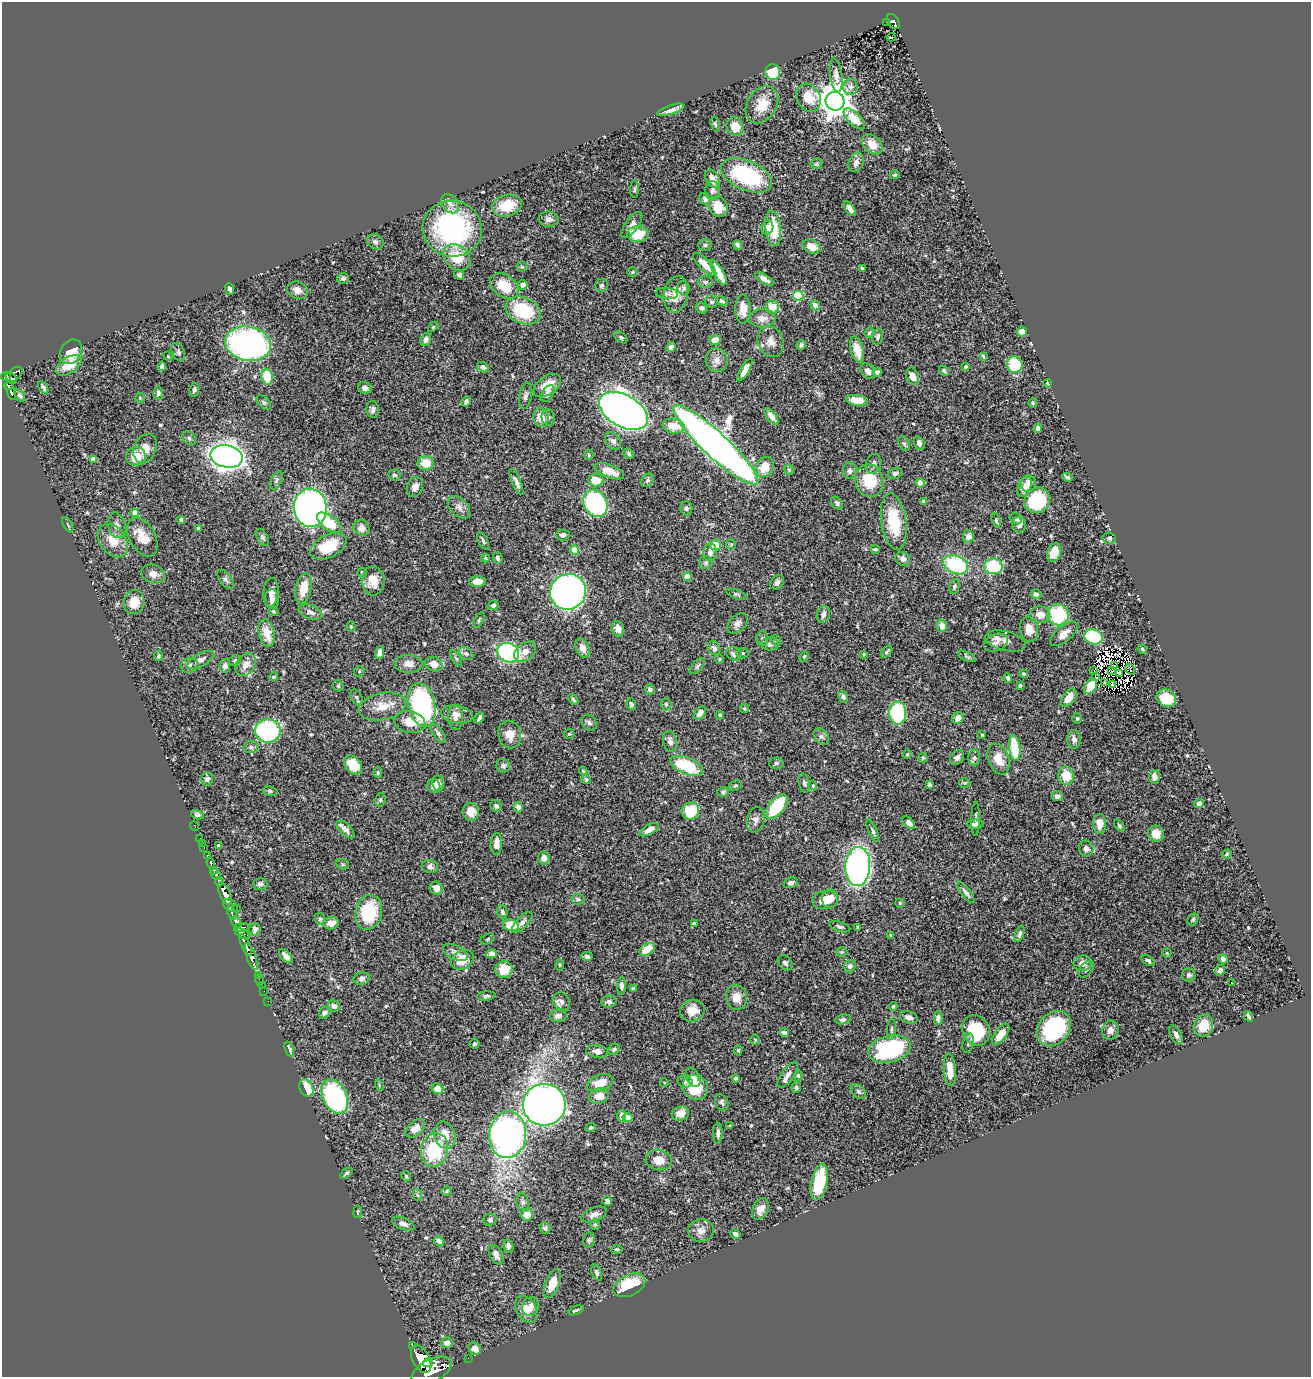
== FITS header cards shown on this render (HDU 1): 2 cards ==
NAXIS1  =                 1309
NAXIS2  =                 1375

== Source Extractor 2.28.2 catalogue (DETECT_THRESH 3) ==
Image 1309 x 1375 px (HDU 1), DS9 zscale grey, 1 PNG px = 1 image px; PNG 1313 x 1379 px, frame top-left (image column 1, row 1375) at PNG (2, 2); each listed source drawn as its Kron ellipse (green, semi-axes under 4 px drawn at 4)
Background 0.785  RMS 0.02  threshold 0.0614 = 3 sigma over >= 5 px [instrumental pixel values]
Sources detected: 559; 9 with non-positive FLUX_AUTO (blend fragments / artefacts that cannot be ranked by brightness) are neither listed nor drawn; of the other 550, the 500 brightest by FLUX_AUTO listed and drawn (50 fainter detections omitted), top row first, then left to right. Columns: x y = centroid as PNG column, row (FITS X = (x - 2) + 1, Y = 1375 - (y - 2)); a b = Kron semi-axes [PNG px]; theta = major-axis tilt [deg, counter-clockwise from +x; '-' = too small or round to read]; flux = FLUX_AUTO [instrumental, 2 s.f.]
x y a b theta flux
893 21 8 5 -57 190
886 22 3 2 - 12
891 37 4 3 - 7.6
773 72 8 7 - 52
836 75 17 6 -82 8.6
850 87 8 7 - 5.9
809 98 14 11 -62 26
835 101 9 9 - 2600
762 105 20 14 57 31
671 110 14 4 18 9.3
854 119 13 6 -44 25
715 124 8 4 -75 2.3
735 126 10 8 -65 20
872 144 11 8 -44 19
856 162 10 7 69 7.2
816 164 6 5 - 2.3
747 175 27 14 -23 130
895 175 5 4 - 1.9
713 179 10 6 -59 12
634 189 9 3 89 2.3
713 191 9 7 88 4.7
705 199 6 5 - 4.5
450 204 10 7 -53 8.9
507 206 15 10 17 38
718 207 11 9 -60 26
850 209 8 4 -55 6.3
549 219 10 7 -6 8
632 225 15 6 54 8.4
767 227 7 5 69 9.5
773 228 18 8 -84 35
452 229 30 28 -13 240
638 234 11 8 3 36
375 242 8 7 - 4.3
705 245 6 5 - 3.1
737 245 5 3 - 2.9
812 246 9 6 -24 17
457 257 15 11 -42 37
705 265 15 5 -45 15
522 267 5 5 - 2.2
862 269 4 3 - 2.1
632 272 5 5 - 1.6
718 272 14 5 -61 24
459 275 5 4 - 2.8
343 278 6 5 - 2.8
764 279 10 4 -30 7.2
705 282 7 6 - 3.3
523 285 5 5 - 6.8
602 285 6 6 - 4.3
504 286 16 11 -37 37
684 288 7 6 - 4.2
230 289 6 3 -68 3.9
297 290 11 8 -22 9
667 293 11 5 -7 3.8
676 294 18 12 79 25
798 296 5 5 - 78
722 301 6 4 -24 2.7
711 302 6 6 - 3.2
815 305 5 5 - 8.2
772 307 7 6 - 22
702 308 6 5 - 3.6
743 309 14 7 -88 18
523 311 18 13 -24 77
762 318 13 9 0 11
433 327 6 3 46 1.5
1022 332 5 5 - 8.5
869 333 5 4 - 1.9
621 337 8 4 -38 2.7
878 337 8 5 73 3.6
426 340 7 5 70 4.9
715 340 5 5 - 13
771 342 16 12 -64 12
248 344 23 17 -11 480
801 345 5 4 - 3.2
671 347 5 4 - 4.1
857 350 13 6 -75 21
71 352 13 10 58 23
178 352 10 6 -66 4
168 356 5 4 - 1.5
983 356 3 3 - 1.6
717 360 12 11 - 8.8
69 365 14 8 33 25
1015 365 8 8 - 61
162 366 5 4 - 4.4
483 367 6 5 - 3.7
965 367 4 4 - 2.2
745 370 13 4 60 11
868 371 8 6 -48 7
944 371 6 3 -45 2.2
877 372 4 4 - 7
14 375 9 6 41 240
913 376 9 6 -67 11
6 377 5 4 - 300
267 377 8 6 -83 36
11 378 7 4 -50 210
1048 383 4 3 - 2.5
9 385 5 3 - 180
547 385 15 9 35 22
43 387 7 3 -59 3.5
365 388 7 5 -28 4.7
194 390 7 5 77 4.1
11 391 9 3 -72 190
158 393 7 5 -86 3.8
548 394 9 5 57 6.2
20 395 7 4 -56 2.6
525 396 13 6 78 4.7
140 398 5 5 - 1.5
857 400 11 5 -6 18
466 401 5 4 - 3.8
264 402 9 5 -45 2.9
1033 403 5 4 - 1.9
373 409 8 6 -87 4.8
623 411 26 16 -29 1500
771 416 10 4 -52 9.2
541 417 10 7 -74 18
548 417 8 6 -78 4.1
674 426 11 7 -9 23
1038 428 5 4 - 4.8
189 438 7 5 -45 3
613 441 9 7 -55 6.1
919 443 7 5 -70 5
904 444 8 5 -62 2.7
716 445 57 12 -43 1700
145 448 15 11 66 14
629 454 6 4 -50 2.7
589 455 5 4 - 1.7
227 456 16 11 -12 1300
136 457 10 9 - 24
93 459 4 4 - 11
426 463 8 7 - 23
874 464 10 7 76 5.3
765 467 10 9 - 28
789 470 5 4 - 1.7
609 471 15 6 -20 16
850 471 8 7 - 5.1
895 473 7 5 17 4.6
394 475 6 5 - 3.2
1067 477 5 3 - 2.5
276 480 10 5 65 3.4
596 480 7 6 - 24
647 480 7 5 53 3.3
869 480 16 14 -76 45
516 482 14 4 -66 5.3
920 483 4 4 - 19
1028 484 8 7 - 11
415 487 10 8 67 7.6
1024 487 11 6 65 9
1037 500 13 12 - 110
923 501 3 3 - 2.1
595 503 14 11 -59 200
837 503 7 5 -50 3.2
459 507 13 8 -46 8.2
310 508 19 16 -85 670
686 508 7 6 - 3.1
135 513 4 4 - 11
1016 519 6 5 - 4
181 520 4 4 - 4.5
996 520 7 4 -76 2.4
894 522 28 12 -81 62
329 523 14 7 -36 41
68 525 8 3 -60 2.2
117 525 13 8 -75 8
1019 525 8 7 - 9.5
198 528 3 3 - 1.5
361 528 8 7 - 10
563 535 7 5 2 5.3
968 536 6 6 - 9.6
142 537 21 13 -60 25
262 537 9 5 -58 3.5
1109 538 6 5 - 2.7
113 541 18 13 -53 25
483 541 9 4 -64 3.3
731 544 5 5 - 1.9
715 545 5 5 - 29
328 546 19 11 26 45
875 549 4 3 - 2.1
574 550 4 4 - 36
710 552 9 6 81 8.2
1054 552 9 7 69 19
486 558 4 4 - 1.5
498 558 6 4 -74 3.6
903 559 8 6 -33 6.7
706 563 6 6 - 3.4
956 565 13 9 -23 110
993 566 9 8 - 69
362 573 5 4 - 2.7
153 574 12 9 -22 10
687 576 4 4 - 20
226 579 11 6 -53 4.8
373 581 14 11 -84 20
477 582 8 5 3 14
777 582 8 6 47 5.9
954 586 7 5 78 2.7
303 588 15 8 77 25
568 592 18 17 - 640
271 593 15 7 85 10
737 594 11 4 -20 2.5
1036 594 5 5 - 3.9
272 599 10 7 88 8.1
134 602 12 10 80 23
493 605 6 4 17 3.3
273 611 5 4 - 2.3
310 612 12 7 -19 6
823 614 9 6 74 5.6
1040 615 10 8 -2 14
1058 615 11 10 - 86
479 620 8 3 60 1.7
737 624 12 8 43 6.8
942 626 6 5 - 10
351 627 5 4 - 1.5
618 629 8 6 -73 10
1029 629 13 9 -79 17
267 633 14 8 -77 23
1064 634 17 7 40 11
1093 637 9 7 -21 71
762 639 7 6 - 3
776 640 5 4 - 2.1
1006 641 21 9 -14 12
996 643 12 8 22 8.8
770 644 8 6 -6 6.9
582 648 10 6 -65 9.8
714 648 7 6 - 4.7
1142 649 5 4 - 2.1
525 652 12 8 37 9.8
887 652 7 3 53 2.8
380 653 7 4 78 6
508 653 11 9 -28 170
743 653 6 5 - 2.4
466 654 8 5 -37 3.4
734 654 8 6 -26 5.8
864 654 4 3 - 1.5
158 656 5 4 - 2.4
967 656 10 4 -24 2.4
804 657 5 3 - 1.6
456 658 9 4 -57 2.3
719 659 5 4 - 2
200 660 15 6 30 7.8
235 661 6 5 - 2.8
408 664 14 9 -3 11
434 664 9 7 -22 13
189 665 9 7 16 4.8
246 665 12 9 54 13
225 666 7 5 84 5.2
697 666 9 5 49 3.3
1114 666 3 3 - 2.1
1130 669 6 2 -58 1.9
1094 670 3 2 - 1.7
359 671 5 4 - 1.7
1111 671 4 2 - 3
1024 674 4 3 - 2.3
1119 674 3 2 - 1.5
1095 676 4 3 - 4.5
273 677 5 4 - 2.1
1008 678 5 4 - 2.7
1105 682 3 2 - 1.5
1112 684 3 2 - 1.5
1020 685 3 3 - 3
338 686 6 5 - 1.9
1091 686 8 5 56 28
650 689 5 5 - 3.7
356 697 8 5 -61 3.2
843 697 6 4 -60 4
1069 698 10 6 53 13
1166 698 10 8 -25 35
573 699 6 3 -53 2.2
631 704 6 4 -70 2.6
666 704 6 5 - 2.7
422 705 22 13 -77 270
382 707 24 13 12 25
744 708 4 4 - 2
700 713 7 5 53 6.3
898 713 11 8 -90 120
457 714 16 8 -9 11
720 715 4 4 - 2
455 718 12 7 -88 8.3
479 718 6 3 55 4.1
958 718 6 5 - 12
1077 719 5 4 - 1.7
410 722 16 10 -13 18
589 723 8 6 -54 3.5
268 731 13 12 - 180
438 733 11 5 -54 4.1
509 734 14 11 -79 17
569 734 5 5 - 1.6
982 735 3 3 - 2.1
821 736 9 6 -49 4.2
1074 739 9 6 -89 6.7
670 741 10 7 -80 6.2
251 747 7 6 - 3.4
1015 748 13 5 -82 58
907 754 5 4 - 1.8
957 757 8 6 46 6.2
974 757 8 6 -90 3.1
923 758 4 4 - 1.9
999 759 16 10 -71 19
776 763 7 5 3 3.3
353 765 10 7 -51 30
503 766 7 7 - 3.5
687 766 17 8 -23 70
583 771 4 3 - 1.6
378 773 5 4 - 2.2
1066 776 9 7 -77 28
1154 777 7 5 -88 8.7
207 779 6 6 - 4.1
586 779 5 4 - 3.4
438 783 8 6 -82 9.5
804 783 10 5 -77 3.5
965 783 6 5 - 1.7
813 785 5 4 - 1.6
929 785 4 3 - 3.9
434 786 7 6 - 7.7
735 786 7 5 26 2.2
270 791 7 5 -12 2.7
723 792 6 4 13 2.7
1057 796 6 5 - 5.9
380 800 7 5 75 2.7
1199 804 5 4 - 6.3
496 806 6 5 - 3.8
518 807 5 4 - 5.6
777 807 15 7 51 77
690 811 9 8 - 46
471 812 9 8 - 17
197 815 6 4 -18 3.3
976 819 17 3 89 3.4
756 820 13 8 79 7
909 823 7 4 -45 7.7
975 824 8 4 -1 6.1
1099 824 10 6 -89 15
195 826 5 2 - 11
1119 826 7 4 -54 2.3
346 830 11 5 -44 7.7
649 830 10 5 29 11
873 831 12 4 -66 3.6
1156 834 8 8 - 15
200 838 2 2 - 7.5
202 844 3 2 - 15
496 844 11 5 86 11
218 846 4 3 - 2.6
204 848 3 2 - 27
1086 849 8 7 - 6.3
1227 854 5 3 - 1.6
208 856 4 3 - 120
544 858 6 5 - 7.2
211 863 5 3 - 200
343 864 6 5 - 2.2
858 866 19 12 87 450
430 867 8 6 -14 4.9
214 870 3 3 - 290
216 875 6 4 -51 660
219 881 5 4 - 480
791 883 7 5 21 4.8
260 884 7 6 - 4.2
436 888 7 6 - 8.6
966 892 13 4 -53 4.9
225 893 12 5 -67 1700
578 899 6 5 - 3.3
830 899 9 8 - 13
825 900 13 9 7 21
900 903 4 4 - 1.7
230 906 8 5 -35 640
237 908 2 2 - 7.8
369 912 18 13 77 73
502 912 7 5 -72 3.2
232 913 7 3 -72 260
320 919 6 5 - 2.6
1193 920 6 4 51 2.2
236 922 6 4 -59 530
522 922 13 5 46 5.7
331 923 8 6 13 13
694 924 4 3 - 5.4
511 925 8 6 -12 25
242 927 7 3 8 360
840 927 11 5 -17 3.4
858 927 4 3 - 2.1
255 929 6 5 - 5.6
242 934 8 4 -30 240
1020 934 9 4 70 3.5
891 935 4 4 - 1.5
487 939 7 5 28 2.2
246 945 12 3 -64 1100
647 949 8 5 33 26
842 952 6 5 - 1.8
455 953 13 6 -26 6.8
1167 953 5 4 - 1.5
491 954 5 4 - 6.5
286 956 8 4 -49 6.1
587 956 6 4 -11 4
251 957 14 4 -70 1200
1223 959 5 4 - 6.5
462 960 12 9 30 30
1148 961 7 4 -32 3.3
785 963 8 6 -47 3.9
1082 963 9 8 - 11
559 965 5 3 - 1.7
850 966 6 5 - 4.4
504 969 9 8 - 25
1086 969 9 6 52 4
1220 970 5 5 - 6.3
258 975 2 2 - 12
1189 975 7 6 - 4
362 979 8 6 14 3.9
259 980 6 2 -73 17
1231 983 3 2 - 4.5
262 985 3 2 - 11
622 986 8 4 -87 4.5
633 988 3 3 - 1.7
264 991 2 2 - 12
486 996 9 4 5 3
736 997 12 10 -78 13
268 1001 2 2 - 11
562 1002 10 8 -65 5.7
609 1002 7 6 - 5.9
334 1006 6 5 - 6.3
893 1006 4 3 - 2
692 1010 12 10 20 18
325 1013 6 5 - 4.2
558 1016 8 6 10 7.8
1248 1016 6 3 -63 2.9
909 1017 9 6 -17 7.2
938 1018 7 4 -88 5.2
843 1019 8 5 11 4.4
1204 1026 11 9 71 24
1054 1028 19 15 47 130
891 1029 10 3 86 2.8
976 1030 16 13 -64 74
1110 1030 9 8 - 8
784 1033 5 4 - 4.2
1001 1034 12 6 55 24
1176 1035 10 5 -62 5.6
755 1040 5 4 - 1.6
968 1043 10 5 78 3.1
474 1044 5 5 - 3
289 1049 8 3 -70 4
614 1049 6 5 - 2.2
889 1049 21 13 13 150
738 1050 5 4 - 1.7
597 1051 11 6 -6 7.2
950 1070 16 6 -85 24
788 1075 15 6 54 8.3
798 1075 5 4 - 1.6
693 1077 10 6 -62 8.3
736 1078 3 3 - 2.1
685 1082 7 6 - 4.4
600 1083 14 8 20 26
664 1083 4 4 - 1.5
379 1085 6 3 -74 1.5
695 1087 13 12 - 49
796 1087 5 5 - 2.6
306 1088 9 6 -64 31
437 1089 6 5 - 10
858 1091 9 5 -45 3.5
599 1096 10 7 20 15
335 1097 18 12 -64 240
722 1102 8 6 -64 3.7
544 1105 21 21 - 1100
680 1113 9 7 17 14
622 1116 6 4 82 8.6
628 1118 5 4 - 26
730 1126 3 3 - 1.6
415 1128 11 7 39 12
591 1128 5 4 - 2.2
718 1133 10 4 89 4.5
445 1135 13 10 -75 19
508 1135 23 18 84 530
435 1150 17 13 75 76
659 1160 13 10 -8 21
346 1173 7 4 39 3
406 1176 5 4 - 1.8
819 1182 19 8 78 65
446 1191 5 3 - 1.8
418 1195 6 4 -69 2.4
607 1201 5 4 - 4.7
523 1202 8 6 -76 4.2
760 1209 11 7 64 11
358 1212 6 3 82 1.5
594 1214 13 6 22 7.2
527 1215 6 6 - 15
490 1220 7 6 - 3.4
403 1224 12 6 -22 6
595 1224 5 4 - 2.2
545 1228 6 5 - 2.8
701 1230 13 11 4 11
735 1234 5 4 - 4.9
589 1240 8 6 78 2.7
439 1241 5 4 - 6
508 1246 7 5 -78 5.1
617 1249 5 4 - 2.2
496 1255 11 6 -61 8.1
597 1273 8 5 -70 3.6
552 1283 15 7 68 24
629 1285 17 10 26 54
531 1306 9 8 - 9.5
526 1309 14 10 -60 14
576 1310 8 4 21 2.6
447 1343 6 5 - 7.9
412 1346 3 3 - 58
475 1349 6 5 - 11
468 1358 2 2 - 7.9
421 1359 15 8 -63 3100
428 1362 5 4 - 650
432 1371 21 11 27 3600
At the frame edge (FLAGS 8, measured only in part): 1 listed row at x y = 432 1371
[50 fainter detections neither listed nor drawn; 9 non-positive-flux detections neither listed nor drawn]